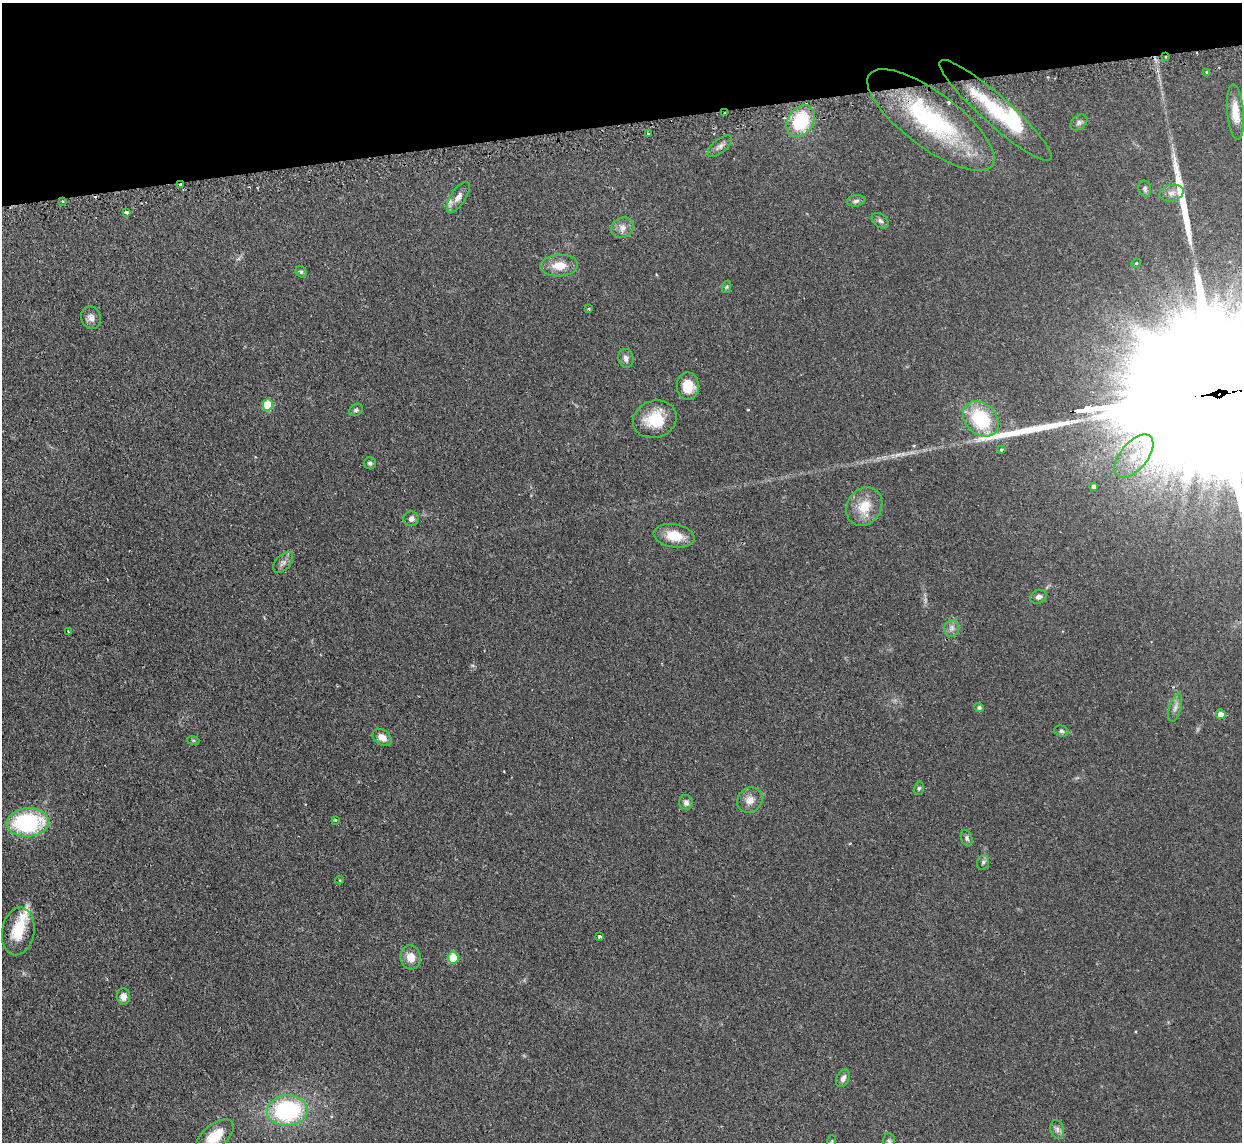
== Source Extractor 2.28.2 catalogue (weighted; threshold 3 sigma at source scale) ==
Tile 3 of 4 x 4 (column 3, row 1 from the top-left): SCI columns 2516-3755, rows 3583-4722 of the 5029 x 5001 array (HDU 1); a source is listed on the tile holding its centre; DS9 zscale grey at full resolution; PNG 1244 x 1144 px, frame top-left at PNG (2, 3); each listed source drawn as its Kron ellipse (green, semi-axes under 4 px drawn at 4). Shown black and unused: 11% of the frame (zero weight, under 2 of 3 exposures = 4% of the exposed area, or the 3 px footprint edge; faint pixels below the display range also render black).
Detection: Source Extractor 2.28.2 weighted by HDU 2 'WHT'; one run over the whole footprint, this tile lists its part. Background 0.095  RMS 0.0059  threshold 0.0263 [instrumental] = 3 sigma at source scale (4.5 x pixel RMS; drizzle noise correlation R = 1.50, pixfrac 1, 0.05/0.05 arcsec/px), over >= 5 px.
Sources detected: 78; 1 inside a brighter object's white glare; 3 cosmic-ray / hot-pixel residue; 3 long thin detections or spike segments (spike, bleed or trail) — neither listed nor drawn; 4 inside a brighter listed object's ellipse — not listed separately; the other 67 listed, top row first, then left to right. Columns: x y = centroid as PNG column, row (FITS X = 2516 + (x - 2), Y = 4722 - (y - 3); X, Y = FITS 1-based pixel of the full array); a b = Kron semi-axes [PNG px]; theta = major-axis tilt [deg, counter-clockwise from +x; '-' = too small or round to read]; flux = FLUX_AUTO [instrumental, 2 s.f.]
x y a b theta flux
1166 57 3 2 - 0.65
1207 72 3 3 - 2.9
995 110 74 14 -42 37
1235 112 27 8 -85 9
725 113 2 2 - 0.45
931 120 77 27 -37 80
801 121 17 12 57 31
1079 122 9 6 40 1.7
648 134 3 3 - 1.3
720 146 15 6 39 2.6
180 185 3 3 - 1.6
1145 189 8 6 -75 1.3
1171 193 12 8 14 3.1
458 197 17 7 57 3.8
62 201 3 2 - 0.56
856 201 9 5 9 1.6
126 212 3 3 - 5.9
880 221 9 6 -39 1.8
622 228 11 10 - 3.7
1136 263 5 4 - 0.78
559 266 19 11 1 8.9
301 272 6 5 - 0.93
726 287 6 4 70 0.78
589 309 3 3 - 0.59
91 318 11 10 - 3.3
626 358 9 7 -76 2.4
688 386 14 11 -87 11
268 405 5 5 - 23
356 410 7 5 31 1.2
655 419 22 18 19 17
981 419 20 15 -43 35
1001 449 4 3 - 0.89
1134 456 25 13 50 15
370 463 6 6 - 1.3
1094 486 4 4 - 1.5
864 507 20 17 55 13
411 519 7 7 - 2.4
674 536 20 11 -9 11
283 562 12 7 48 2.7
1038 597 9 6 23 2.1
952 629 8 7 - 2.3
68 631 3 3 - 0.43
979 708 5 4 - 1.5
1175 708 14 6 74 2.6
1221 714 5 5 - 4.1
1061 731 7 5 -16 1.2
382 737 10 7 -36 4.8
193 740 6 4 -18 0.65
919 788 7 5 75 0.9
750 800 13 12 - 5.1
686 802 7 6 - 2.2
335 820 3 3 - 0.98
28 822 21 14 5 59
967 838 8 5 -69 1.2
983 862 7 5 73 1.3
340 880 4 3 - 0.47
18 931 24 16 79 14
600 936 4 3 - 1.4
411 957 12 10 -75 6.4
453 958 6 5 - 18
123 996 8 6 88 3.7
843 1078 9 6 64 2.5
287 1111 20 15 4 65
1057 1129 9 6 -75 1.9
215 1136 22 11 38 12
832 1141 6 3 72 0.72
889 1141 7 6 - 1.1
Overlapping masked pixels (flux is a lower limit): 5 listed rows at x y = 1166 57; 995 110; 725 113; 180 185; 62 201
Isophote crosses this tile's border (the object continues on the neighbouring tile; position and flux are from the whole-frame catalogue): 1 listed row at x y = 215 1136